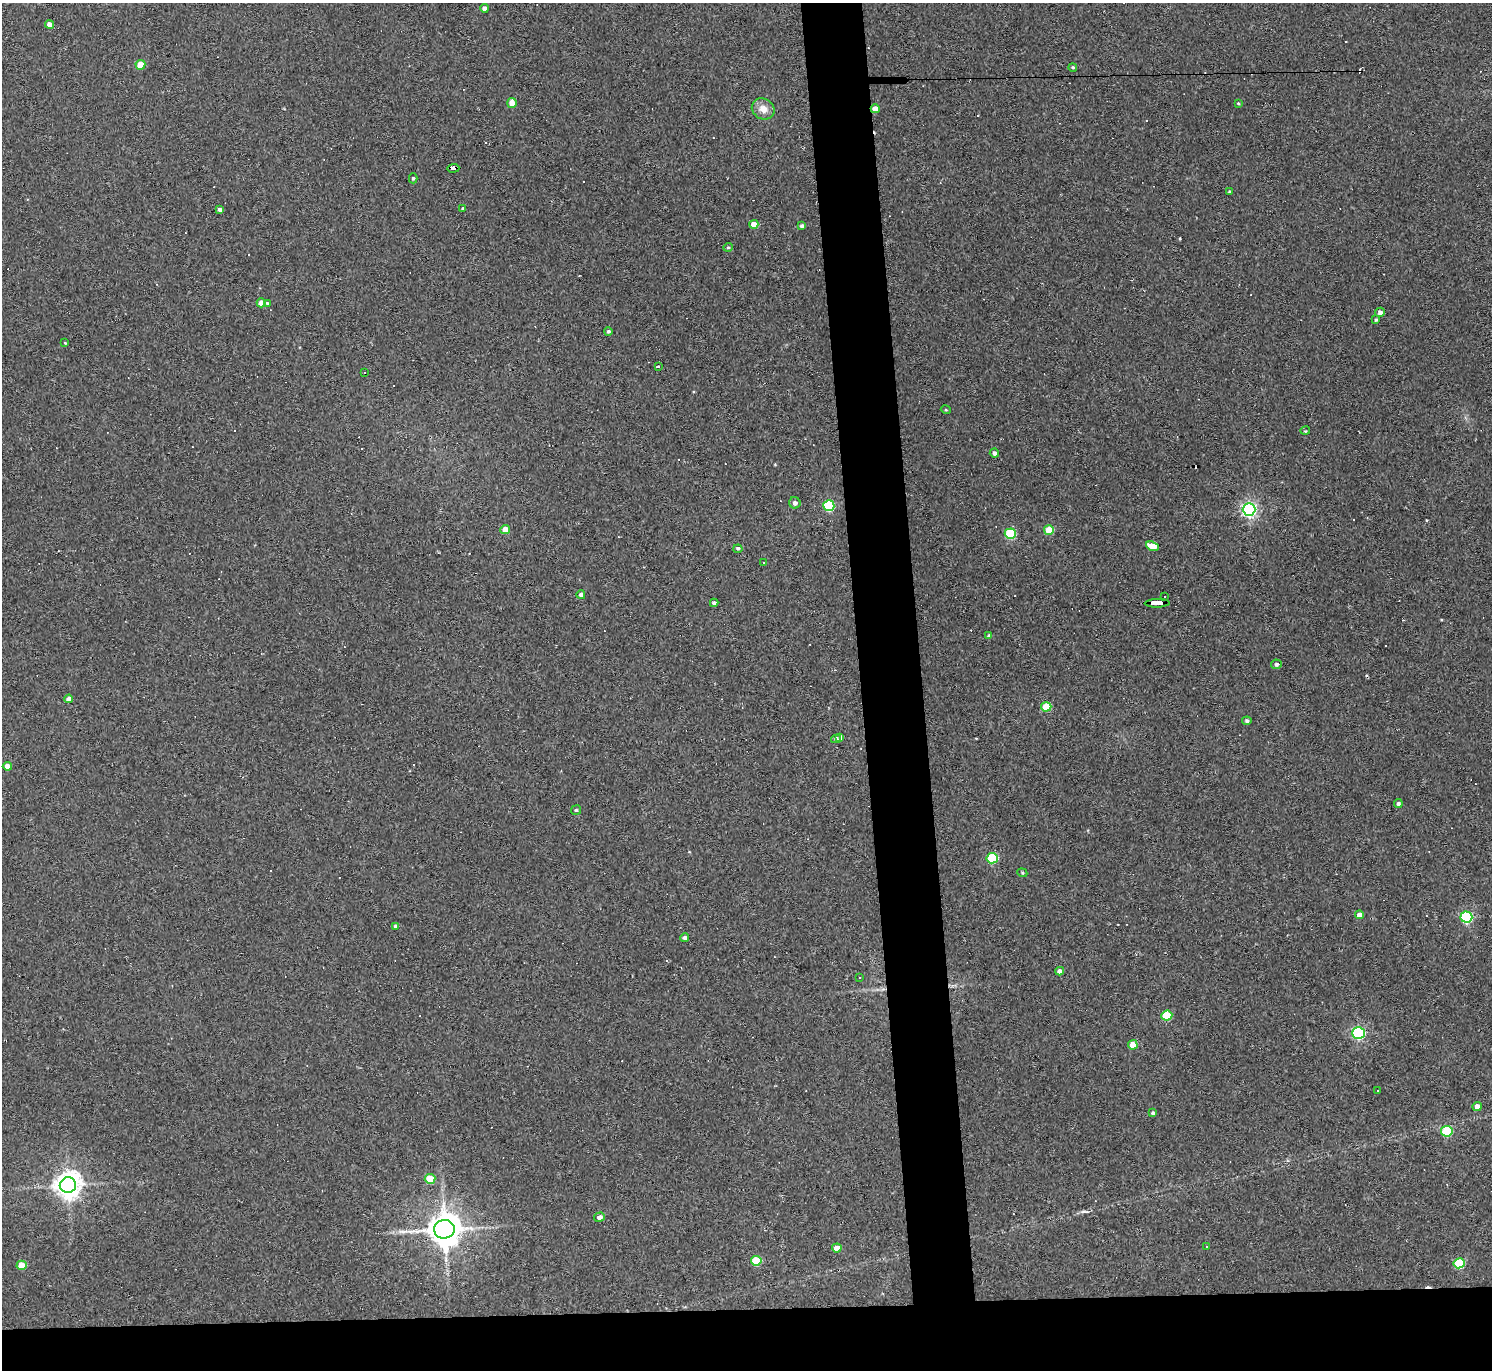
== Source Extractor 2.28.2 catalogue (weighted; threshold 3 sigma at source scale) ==
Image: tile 8 of 3 x 3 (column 2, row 3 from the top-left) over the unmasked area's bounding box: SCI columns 1491-2980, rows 125-1492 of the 4470 x 4444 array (HDU 1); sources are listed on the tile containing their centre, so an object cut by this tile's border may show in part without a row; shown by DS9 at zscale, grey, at full resolution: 1 PNG px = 1 image px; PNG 1494 x 1372 px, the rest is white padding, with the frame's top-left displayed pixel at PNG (2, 3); every listed detection drawn as its Kron ellipse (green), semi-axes under 4 PNG px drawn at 4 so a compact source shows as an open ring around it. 9% of this frame is shown black and not used: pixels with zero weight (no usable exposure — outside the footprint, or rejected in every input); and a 3 px margin inside the footprint's outer edge (the drizzle kernel's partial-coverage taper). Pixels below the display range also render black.
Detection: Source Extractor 2.28.2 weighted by HDU 2 'WHT'; one run over the whole footprint, this tile lists its part. Background 0.18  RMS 0.0093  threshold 0.0417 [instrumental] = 3 sigma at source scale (4.5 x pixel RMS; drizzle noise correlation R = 1.50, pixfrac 1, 0.05/0.05 arcsec/px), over >= 5 px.
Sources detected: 99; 25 cosmic-ray / hot-pixel residue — neither listed nor drawn; the other 74 listed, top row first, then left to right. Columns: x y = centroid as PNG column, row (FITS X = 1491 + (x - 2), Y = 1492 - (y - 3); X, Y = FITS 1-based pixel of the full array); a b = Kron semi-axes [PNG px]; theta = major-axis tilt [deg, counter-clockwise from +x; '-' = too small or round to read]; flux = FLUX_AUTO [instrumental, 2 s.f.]
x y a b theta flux
484 8 4 4 - 4.1
50 24 4 4 - 7.5
140 65 5 5 - 15
1073 67 4 4 - 1.3
512 103 5 4 - 9.2
1238 103 4 3 - 0.77
763 109 12 10 -32 8.6
875 109 4 4 - 9.6
453 168 6 3 3 56
413 178 5 4 - 1.4
1229 191 4 2 - 0.92
463 209 4 4 - 1.5
220 210 4 3 - 3
754 224 4 4 - 13
801 226 4 3 - 2.1
728 247 4 4 - 1.3
261 303 4 4 - 7.3
267 303 4 4 - 1
1380 312 5 4 - 3.7
1376 320 4 4 - 1.4
608 331 4 4 - 1.6
65 343 4 3 - 0.79
658 367 3 2 - 5
364 372 2 2 - 1.1
946 410 5 3 - 0.79
1305 431 5 3 - 0.92
994 453 4 4 - 2.7
795 503 6 5 - 3.7
829 506 5 5 - 75
1249 509 6 6 - 260
505 529 5 4 - 9.2
1049 530 5 5 - 27
1010 534 5 5 - 55
1152 546 7 4 -20 14
738 549 4 4 - 1.9
764 563 2 2 - 0.66
581 595 4 4 - 3.6
1165 596 3 3 - 3.2
714 603 4 4 - 3.3
1157 603 12 3 1 130
989 636 4 3 - 2.4
1276 664 5 5 - 2.3
69 699 4 4 - 5.8
1046 707 5 4 - 27
1247 721 4 4 - 2
840 737 4 3 - 3.3
836 739 5 4 - 2.3
7 766 4 4 - 5.9
1398 803 4 4 - 1.9
576 810 5 5 - 1.2
992 858 5 5 - 57
1022 873 5 4 - 1.2
1359 915 4 4 - 6.1
1466 917 6 5 - 110
395 926 4 3 - 1.6
685 938 4 4 - 2.9
1060 971 4 4 - 4.1
859 978 3 2 - 0.81
1167 1016 5 5 - 42
1358 1033 6 6 - 150
1133 1045 5 4 - 15
1377 1091 3 2 - 1.2
1477 1106 4 4 - 5.9
1153 1113 4 3 - 1.9
1447 1131 6 5 - 47
430 1179 5 5 - 27
68 1185 8 8 - 1000
599 1217 5 4 - 4.1
444 1229 10 9 - 2000
1206 1246 2 2 - 0.73
837 1248 5 4 - 12
756 1261 5 4 - 36
1459 1263 5 5 - 55
22 1265 5 4 - 19
Overlapping masked pixels (flux is a lower limit): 3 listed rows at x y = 875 109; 453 168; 1157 603